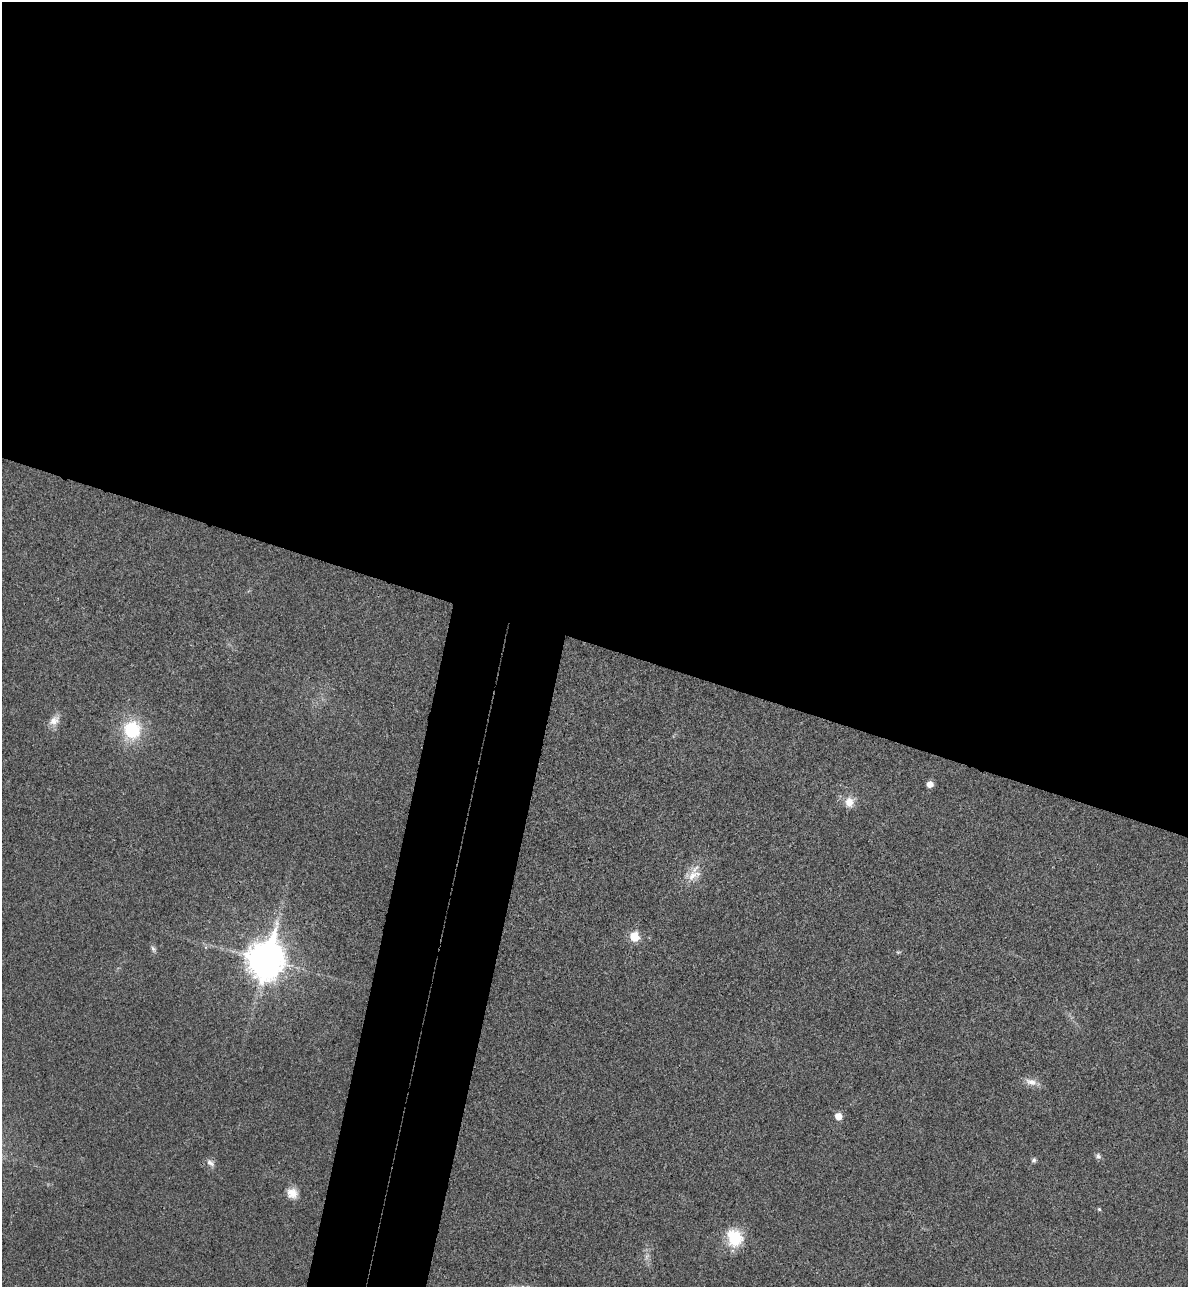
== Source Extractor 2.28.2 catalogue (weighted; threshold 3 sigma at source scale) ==
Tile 3 of 4 x 4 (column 3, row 1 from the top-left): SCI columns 2556-3741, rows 3876-5160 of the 5234 x 5179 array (HDU 1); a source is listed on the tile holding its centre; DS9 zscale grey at full resolution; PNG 1190 x 1289 px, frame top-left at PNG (2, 2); no overlay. Shown black and unused: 55% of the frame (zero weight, under 3 of 4 exposures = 6% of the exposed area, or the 3 px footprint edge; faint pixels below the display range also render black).
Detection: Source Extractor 2.28.2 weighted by HDU 2 'WHT'; one run over the whole footprint, this tile lists its part. Background 0.0229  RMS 0.0045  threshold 0.0203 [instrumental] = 3 sigma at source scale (4.5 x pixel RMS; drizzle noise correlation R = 1.50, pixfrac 1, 0.05/0.05 arcsec/px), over >= 5 px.
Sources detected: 18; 1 too faint to see at this stretch — not listed; the other 17 listed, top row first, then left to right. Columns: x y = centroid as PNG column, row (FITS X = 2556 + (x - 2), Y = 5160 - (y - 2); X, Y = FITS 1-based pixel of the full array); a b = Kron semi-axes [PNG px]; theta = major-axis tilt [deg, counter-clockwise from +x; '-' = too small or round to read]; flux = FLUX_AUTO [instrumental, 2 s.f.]
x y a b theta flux
54 721 16 12 43 4.2
132 730 21 19 82 25
930 784 5 5 - 3.9
849 802 12 11 - 5.5
692 876 19 12 38 6.3
634 937 6 6 - 16
153 949 9 6 -62 1.3
898 952 6 4 17 0.6
266 959 14 12 76 990
1031 1082 17 9 -15 3.8
838 1116 6 5 - 5.7
1098 1156 8 7 - 1.3
1034 1160 6 5 - 1
210 1163 14 8 -40 2.2
292 1193 14 13 - 5.2
1099 1209 4 4 - 0.63
735 1238 20 17 -70 16